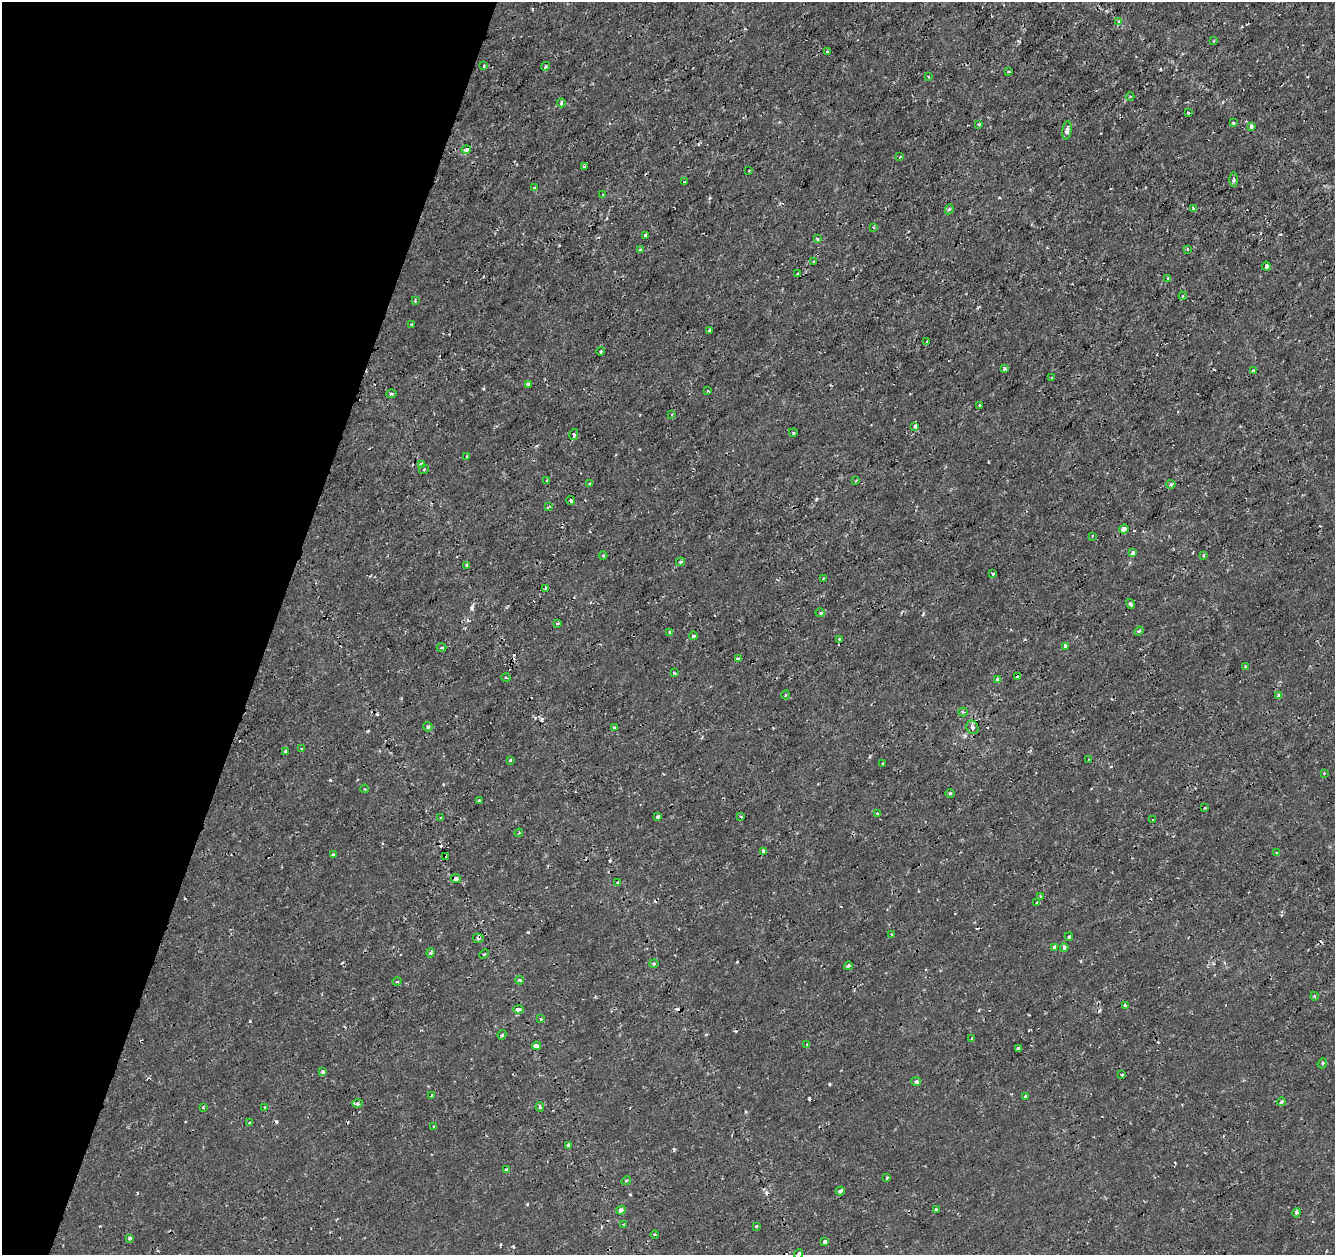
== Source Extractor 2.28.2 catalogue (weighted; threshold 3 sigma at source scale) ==
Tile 9 of 4 x 4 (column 1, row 3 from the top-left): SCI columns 1-1333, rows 1469-2721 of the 5339 x 5501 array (HDU 1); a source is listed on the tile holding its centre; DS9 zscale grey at full resolution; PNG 1337 x 1257 px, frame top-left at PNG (2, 2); each listed source drawn as its Kron ellipse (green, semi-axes under 4 px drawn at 4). Shown black and unused: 20% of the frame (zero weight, under 2 of 3 exposures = <1% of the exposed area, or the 3 px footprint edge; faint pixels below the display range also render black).
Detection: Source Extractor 2.28.2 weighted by HDU 2 'WHT'; one run over the whole footprint, this tile lists its part. Background 1.78e-04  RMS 0.0011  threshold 0.00517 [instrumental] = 3 sigma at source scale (4.5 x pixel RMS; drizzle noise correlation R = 1.50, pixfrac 1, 0.0396/0.0396 arcsec/px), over >= 5 px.
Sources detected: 183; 22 cosmic-ray / hot-pixel residue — neither listed nor drawn; the other 161 listed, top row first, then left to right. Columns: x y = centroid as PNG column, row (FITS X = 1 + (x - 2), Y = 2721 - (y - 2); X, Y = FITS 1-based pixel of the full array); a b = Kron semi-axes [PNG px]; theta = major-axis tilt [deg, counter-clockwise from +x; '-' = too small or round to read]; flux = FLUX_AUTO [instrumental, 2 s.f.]
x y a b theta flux
1119 21 4 3 - 0.24
1214 41 4 3 - 0.1
827 51 3 3 - 0.14
484 66 4 2 - 0.1
545 66 5 2 - 0.16
1008 72 3 3 - 0.24
929 77 3 2 - 0.097
1130 96 4 3 - 0.12
561 103 4 3 - 0.29
1188 113 3 3 - 0.37
1233 123 3 3 - 0.23
979 124 3 3 - 0.22
1251 127 4 3 - 0.25
1067 130 9 4 82 0.59
466 150 4 4 - 0.76
900 157 3 2 - 0.12
584 167 3 3 - 0.21
749 171 2 2 - 0.076
1234 180 7 3 89 0.2
684 182 3 3 - 0.59
534 188 3 3 - 0.14
603 195 4 2 - 0.092
1193 208 3 3 - 0.14
949 209 5 4 - 0.21
874 227 4 3 - 0.12
646 236 4 3 - 0.55
817 239 4 3 - 0.17
640 249 3 3 - 0.17
1187 249 3 3 - 0.12
814 261 3 3 - 0.32
1266 266 4 4 - 0.56
798 274 2 2 - 0.12
1168 279 3 3 - 0.26
1183 296 4 3 - 0.13
415 301 3 3 - 0.13
412 324 4 3 - 0.11
709 330 3 2 - 0.15
926 342 3 2 - 0.24
601 351 4 3 - 0.11
1004 368 3 3 - 0.48
1254 371 4 3 - 0.31
1052 378 3 2 - 0.096
528 384 4 3 - 0.53
708 391 3 3 - 0.12
391 394 5 3 - 0.22
979 405 3 3 - 0.26
672 415 4 3 - 0.15
915 426 4 3 - 0.47
793 432 4 2 - 0.12
574 434 5 3 - 0.25
467 456 3 2 - 0.17
421 464 4 3 - 1.3
424 469 5 3 - 0.11
856 480 3 2 - 0.11
547 481 3 3 - 0.19
590 484 4 3 - 0.14
1171 484 4 4 - 0.2
571 500 4 3 - 0.38
548 507 3 2 - 0.21
1124 529 5 4 - 0.59
1092 536 3 2 - 0.12
1133 553 4 3 - 0.58
603 555 4 3 - 0.12
1203 555 4 3 - 0.14
680 562 4 3 - 0.24
467 565 4 3 - 0.15
992 573 3 3 - 0.31
823 579 3 2 - 0.16
546 589 4 3 - 0.26
1130 604 5 3 - 0.21
820 613 5 4 - 0.14
557 623 3 3 - 0.17
1139 631 5 3 - 0.15
670 632 3 3 - 0.26
694 636 4 3 - 0.18
839 639 3 3 - 0.31
1066 646 4 3 - 0.67
441 648 5 3 - 0.14
739 659 3 3 - 0.38
1245 666 3 3 - 0.11
674 673 3 3 - 0.13
1017 677 3 3 - 0.18
506 678 4 3 - 0.11
998 679 4 3 - 1.1
786 695 4 3 - 0.11
1279 695 4 3 - 0.31
963 712 4 4 - 0.16
428 727 4 4 - 0.22
972 727 7 5 -59 0.42
614 728 4 3 - 0.43
301 749 3 3 - 0.15
286 751 3 3 - 0.18
1088 759 3 2 - 0.14
510 760 3 3 - 0.18
883 764 3 3 - 0.2
1324 773 3 3 - 0.091
365 789 4 3 - 0.091
950 794 5 3 - 0.12
479 801 3 3 - 0.17
1205 808 2 2 - 0.11
877 813 3 3 - 0.11
441 817 3 3 - 0.2
657 817 4 3 - 0.48
741 817 4 3 - 0.1
1153 820 2 2 - 0.12
519 833 4 3 - 0.12
763 851 4 3 - 0.49
1277 853 4 4 - 0.13
333 855 3 3 - 0.33
446 857 3 3 - 0.33
456 878 5 4 - 0.42
618 882 4 2 - 0.1
1041 896 3 3 - 0.17
1037 902 3 3 - 0.21
891 934 3 2 - 0.21
1069 937 4 3 - 0.15
478 938 5 4 - 0.26
1054 947 4 4 - 0.64
1064 948 4 4 - 0.41
430 953 5 4 - 0.18
484 954 5 3 - 0.13
654 964 4 3 - 0.13
848 966 4 3 - 0.31
520 980 4 3 - 0.14
397 982 4 3 - 0.11
1315 996 4 3 - 0.12
1125 1006 4 3 - 0.25
519 1009 5 4 - 0.44
541 1019 3 3 - 0.12
502 1035 5 4 - 0.15
972 1038 3 3 - 0.11
807 1045 4 3 - 0.095
536 1046 4 4 - 0.54
1019 1049 4 4 - 1.4
1322 1063 5 4 - 0.18
323 1072 4 3 - 0.24
1122 1075 4 2 - 0.099
916 1082 5 4 - 0.34
431 1096 3 2 - 0.19
1026 1097 3 3 - 0.39
1281 1102 4 3 - 0.31
357 1103 5 4 - 0.41
265 1107 4 3 - 0.14
540 1107 5 3 - 0.24
203 1108 4 3 - 0.095
250 1123 4 3 - 0.45
434 1126 3 3 - 0.34
568 1145 3 3 - 0.26
506 1169 4 3 - 0.2
887 1178 3 2 - 0.11
626 1181 5 3 - 0.18
840 1191 4 3 - 0.36
936 1209 3 3 - 0.25
621 1210 5 4 - 0.44
1297 1213 5 4 - 0.23
624 1224 3 3 - 0.098
756 1226 3 3 - 0.28
655 1235 4 3 - 0.11
130 1238 3 3 - 0.51
825 1242 4 3 - 0.68
798 1254 5 4 - 0.29
Overlapping masked pixels (flux is a lower limit): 2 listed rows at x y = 446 857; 825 1242
Isophote crosses this tile's border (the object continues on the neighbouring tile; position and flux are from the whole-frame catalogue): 1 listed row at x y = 798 1254
Unlisted compact peaks at least as high as the median listed source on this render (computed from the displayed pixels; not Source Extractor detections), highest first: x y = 471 608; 330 780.